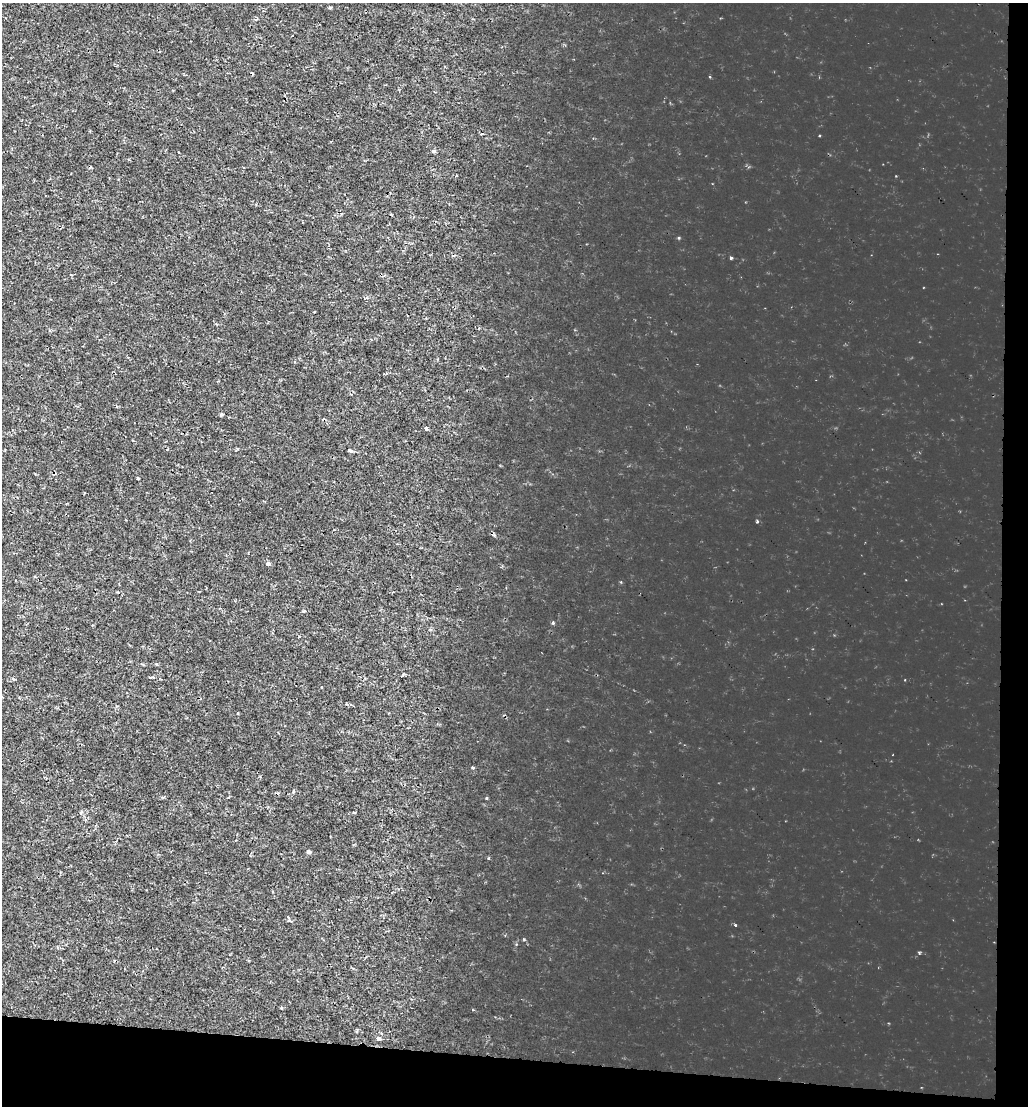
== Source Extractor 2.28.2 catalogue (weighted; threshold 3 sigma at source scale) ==
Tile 4 of 2 x 2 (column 2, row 2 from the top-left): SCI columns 1174-2199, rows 1-1104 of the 2327 x 2207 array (HDU 1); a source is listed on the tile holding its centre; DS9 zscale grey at full resolution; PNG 1030 x 1108 px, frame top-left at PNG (2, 3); no overlay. Shown black and unused: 7% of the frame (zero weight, under 2 of 3 exposures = <1% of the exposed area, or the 3 px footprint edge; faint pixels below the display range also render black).
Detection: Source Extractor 2.28.2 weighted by HDU 2 'WHT'; one run over the whole footprint, this tile lists its part. Background 0.00141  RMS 0.0013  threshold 0.00571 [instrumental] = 3 sigma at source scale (4.5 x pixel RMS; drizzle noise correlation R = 1.50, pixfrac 1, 0.0396/0.0396 arcsec/px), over >= 5 px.
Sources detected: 25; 4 cosmic-ray / hot-pixel residue — not listed; the other 21 listed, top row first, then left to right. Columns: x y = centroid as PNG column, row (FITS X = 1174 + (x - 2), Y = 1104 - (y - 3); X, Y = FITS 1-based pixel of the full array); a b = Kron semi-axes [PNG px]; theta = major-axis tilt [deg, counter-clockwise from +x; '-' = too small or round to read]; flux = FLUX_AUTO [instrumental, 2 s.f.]
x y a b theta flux
329 8 5 3 - 0.13
256 19 4 3 - 0.17
434 151 5 4 - 0.18
179 153 2 2 - 0.097
90 167 4 3 - 0.21
731 258 3 3 - 0.17
221 414 4 3 - 0.29
426 428 4 3 - 0.36
350 450 4 3 - 0.79
137 478 3 2 - 0.15
268 564 5 4 - 0.32
303 611 5 3 - 0.19
553 623 4 3 - 0.15
156 664 5 3 - 0.12
473 768 4 3 - 0.14
293 791 5 3 - 0.14
229 797 4 3 - 0.1
487 798 3 3 - 0.2
354 812 4 3 - 0.12
308 851 4 4 - 0.45
379 1039 5 4 - 0.48
Unlisted compact peaks at least as high as the median listed source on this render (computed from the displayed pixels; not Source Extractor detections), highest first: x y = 735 925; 524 939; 919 953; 679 238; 488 858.